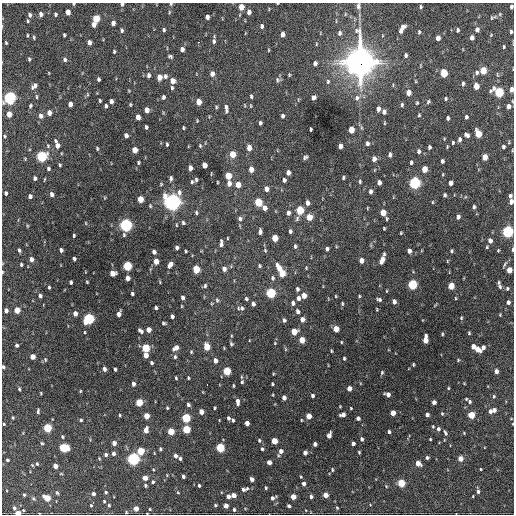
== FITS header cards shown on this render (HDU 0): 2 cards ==
NAXIS1  =                  512 / Axis length
NAXIS2  =                  512 / Axis length

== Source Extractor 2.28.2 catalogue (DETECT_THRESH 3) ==
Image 512 x 512 px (HDU 0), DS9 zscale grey, 1 PNG px = 1 image px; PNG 516 x 516 px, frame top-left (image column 1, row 512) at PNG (2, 3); no overlay
Background 1420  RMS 34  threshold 103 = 3 sigma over >= 5 px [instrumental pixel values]
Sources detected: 451; all 451 listed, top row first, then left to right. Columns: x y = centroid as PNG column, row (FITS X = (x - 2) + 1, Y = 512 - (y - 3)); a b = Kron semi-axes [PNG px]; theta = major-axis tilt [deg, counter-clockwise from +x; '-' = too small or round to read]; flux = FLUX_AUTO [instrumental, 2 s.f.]
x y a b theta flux
73 4 3 3 - 2.6e+03
122 4 3 3 - 4.8e+03
171 4 4 3 - 3.3e+03
358 6 9 5 -83 6.5e+03
511 6 4 3 - 5.6e+03
241 7 5 4 - 3.3e+04
420 7 5 3 - 3.3e+03
68 12 5 4 - 1.7e+04
169 12 5 3 - 2.2e+03
249 12 5 4 - 1.1e+04
41 14 5 4 - 8.8e+03
55 14 4 3 - 3.7e+03
345 14 5 3 - 2.0e+03
500 14 5 5 - 3.1e+03
30 15 5 4 - 7.0e+03
207 17 4 4 - 9.7e+03
491 18 6 5 - 3.1e+03
96 19 5 4 - 6.1e+04
28 21 4 3 - 2.7e+03
113 23 5 4 - 1.1e+04
94 24 5 4 - 1.4e+04
262 26 5 4 - 5.5e+03
402 27 6 4 36 1.3e+04
122 30 5 4 - 4.3e+03
164 30 4 3 - 3.5e+03
458 30 4 3 - 4.4e+03
477 30 5 4 - 1.1e+04
400 31 5 4 - 9.1e+03
419 32 5 4 - 3.0e+03
511 32 4 3 - 3.6e+03
339 33 6 5 - 5.5e+03
282 34 5 4 - 1.4e+04
27 35 4 2 - 2.2e+03
64 35 4 3 - 3.6e+03
491 35 4 3 - 1.9e+03
34 37 5 3 - 2.9e+03
438 38 5 4 - 1.4e+04
472 38 5 4 - 1.1e+04
214 41 6 4 -88 4.7e+03
89 42 5 4 - 1.2e+04
199 42 3 2 - 3.0e+03
6 43 4 3 - 2.6e+03
316 44 5 3 - 1.9e+03
504 47 4 3 - 2.6e+03
182 49 5 4 - 9.3e+03
269 50 4 3 - 1.9e+03
114 52 4 3 - 3.0e+03
406 55 5 4 - 4.4e+03
170 56 5 3 - 4.0e+03
29 59 4 3 - 3.2e+03
65 59 5 4 - 5.4e+03
360 62 13 11 87 3.0e+06
315 63 5 4 - 8.9e+03
483 70 5 4 - 5.0e+04
477 72 6 5 - 6.0e+03
49 73 4 3 - 1.4e+03
444 73 6 4 -88 6.6e+04
212 74 5 4 - 1.3e+04
148 75 6 4 -85 6.8e+03
289 75 3 3 - 2.4e+03
165 76 6 5 - 6.0e+03
159 77 5 4 - 2.2e+04
98 79 4 3 - 4.4e+03
277 80 8 6 83 5.6e+03
172 81 5 4 - 2.0e+04
328 81 6 5 - 4.2e+03
415 81 5 3 - 1.9e+03
463 84 5 3 - 4.3e+03
34 86 7 4 47 9.2e+03
476 86 5 4 - 2.9e+04
172 88 5 3 - 3.2e+03
511 89 5 3 - 1.2e+04
499 92 6 5 - 1.8e+05
408 93 5 4 - 2.0e+04
87 94 5 3 - 2.1e+03
251 96 4 3 - 3.3e+03
36 97 7 3 -90 3.0e+03
163 97 5 4 - 5.3e+03
314 97 5 4 - 6.9e+03
9 98 6 5 - 5.2e+05
357 98 9 7 57 9.9e+03
446 99 4 4 - 2.8e+03
100 101 3 3 - 2.7e+03
111 101 4 4 - 8.8e+03
199 102 5 4 - 2.5e+04
428 102 5 4 - 3.2e+03
417 103 3 2 - 2.4e+03
70 104 5 4 - 1.3e+04
130 104 4 3 - 2.5e+03
402 105 5 4 - 3.4e+03
30 106 4 3 - 3.2e+03
106 106 4 3 - 4.1e+03
508 106 5 4 - 1.1e+04
216 107 5 4 - 2.9e+03
226 109 10 4 -85 8.0e+03
378 109 5 4 - 9.5e+03
147 110 5 4 - 1.9e+04
384 112 5 4 - 8.7e+03
49 113 5 4 - 1.7e+04
9 114 5 4 - 2.3e+04
419 115 4 3 - 2.5e+03
41 116 6 5 - 1.1e+04
282 116 4 3 - 6.6e+03
138 117 5 4 - 1.8e+04
466 117 4 3 - 4.0e+03
448 118 4 3 - 4.2e+03
197 121 4 3 - 2.1e+03
260 123 4 3 - 4.5e+03
384 123 5 3 - 2.1e+03
146 127 4 3 - 4.2e+03
183 128 4 2 - 2.3e+03
362 128 6 4 -70 3.0e+03
310 129 4 3 - 2.9e+03
351 130 5 4 - 3.3e+04
478 134 6 4 -78 5.7e+04
126 135 5 4 - 1.0e+04
467 135 6 4 -37 6.9e+03
4 136 4 3 - 2.3e+03
460 139 6 4 85 5.9e+03
509 142 5 3 - 2.0e+03
367 143 6 4 -87 6.2e+03
453 143 3 3 - 2.6e+03
167 144 4 3 - 3.2e+03
57 145 10 4 -71 1.7e+04
48 146 5 5 - 2.8e+03
200 146 5 4 - 2.7e+03
340 146 5 4 - 1.3e+04
429 147 4 3 - 4.8e+03
503 147 4 3 - 4.7e+03
97 148 5 3 - 3.0e+03
249 148 5 4 - 2.0e+04
135 150 5 4 - 2.9e+04
512 150 4 3 - 1.7e+03
419 151 5 4 - 6.2e+03
232 154 5 4 - 3.9e+04
390 155 5 4 - 6.1e+03
41 156 5 5 - 2.9e+05
305 157 5 4 - 5.0e+03
485 157 5 4 - 2.7e+04
374 159 5 4 - 1.2e+04
442 161 4 3 - 5.5e+03
411 162 5 3 - 3.7e+03
138 163 4 3 - 3.1e+03
60 165 4 3 - 2.8e+03
204 165 5 4 - 2.0e+04
190 168 5 4 - 1.3e+04
48 169 4 4 - 4.3e+03
251 169 5 4 - 2.0e+04
424 169 5 4 - 3.3e+04
288 172 5 4 - 1.0e+04
443 174 4 3 - 1.9e+03
228 176 5 4 - 4.7e+04
35 178 4 3 - 5.3e+03
171 178 6 4 89 5.1e+03
343 178 4 3 - 3.5e+03
44 179 4 2 - 1.9e+03
196 180 4 3 - 3.6e+03
284 180 4 4 - 6.5e+03
192 182 6 4 -79 3.5e+03
217 182 3 2 - 1.9e+03
360 182 5 3 - 3.0e+03
379 183 5 4 - 1.1e+04
414 183 6 5 - 4.4e+05
450 183 5 4 - 1.1e+04
229 184 7 5 -86 1.2e+04
238 185 5 4 - 2.4e+04
266 189 5 4 - 1.3e+04
370 191 5 4 - 6.6e+03
6 193 4 3 - 5.1e+03
52 194 4 4 - 8.5e+03
444 195 4 3 - 3.9e+03
30 196 4 4 - 7.7e+03
510 196 5 4 - 5.7e+03
140 199 5 4 - 3.8e+04
511 201 5 4 - 9.4e+03
172 202 7 7 - 1.2e+06
258 202 5 5 - 8.0e+04
432 202 4 3 - 2.0e+03
308 203 5 4 - 1.1e+04
150 206 5 4 - 2.5e+03
474 207 4 3 - 4.8e+03
265 208 5 4 - 1.2e+04
367 208 3 2 - 1.7e+03
300 210 5 4 - 1.1e+05
383 212 5 4 - 3.4e+04
196 213 5 4 - 3.3e+03
288 213 5 4 - 7.6e+03
309 217 5 5 - 3.5e+04
458 217 5 4 - 7.3e+03
240 219 6 6 - 5.8e+03
297 219 7 5 85 4.7e+03
387 219 4 3 - 2.7e+03
86 223 4 3 - 1.6e+03
183 223 5 4 - 4.0e+03
126 225 5 5 - 5.8e+05
176 225 5 3 - 1.9e+03
27 226 5 3 - 2.0e+03
384 228 3 2 - 2.2e+03
290 231 4 3 - 5.2e+03
508 231 5 5 - 4.0e+05
260 232 6 4 88 7.4e+03
401 233 3 2 - 2.1e+03
74 235 3 2 - 3.0e+03
124 235 5 4 - 3.2e+03
227 238 4 2 - 1.8e+03
275 238 5 4 - 4.2e+04
490 241 5 5 - 9.9e+03
221 243 8 4 89 7.5e+03
295 246 5 4 - 4.3e+03
487 247 4 3 - 2.4e+03
176 248 5 3 - 5.9e+03
327 249 4 4 - 5.5e+03
513 249 5 2 - 3.4e+03
19 250 5 4 - 4.8e+03
61 250 4 4 - 7.9e+03
265 250 5 4 - 3.0e+03
498 250 4 3 - 2.3e+03
186 251 3 3 - 2.7e+03
409 251 5 4 - 1.1e+04
451 251 4 3 - 3.5e+03
154 252 4 4 - 7.8e+03
31 259 5 4 - 1.1e+04
74 259 4 3 - 5.0e+03
361 260 5 4 - 1.4e+04
382 260 8 4 65 1.9e+04
156 261 5 4 - 2.6e+04
447 261 5 3 - 1.7e+03
21 264 4 3 - 3.9e+03
170 264 6 4 62 1.3e+04
504 264 10 3 64 4.0e+03
127 266 5 4 - 1.6e+05
259 266 5 4 - 3.4e+03
279 268 10 5 -66 2.7e+04
306 268 4 3 - 2.1e+03
196 269 5 4 - 7.9e+04
224 269 6 5 - 1.0e+04
509 270 5 4 - 3.2e+04
2 272 4 2 - 2.1e+03
112 273 5 5 - 2.6e+04
282 273 5 4 - 5.0e+04
127 278 5 4 - 1.6e+04
272 278 6 5 - 4.9e+03
71 282 4 3 - 4.9e+03
87 282 3 2 - 2.1e+03
160 282 5 3 - 2.1e+03
412 285 5 5 - 2.0e+05
205 286 6 4 86 4.2e+03
451 286 5 4 - 4.9e+04
49 287 3 3 - 2.9e+03
500 287 9 6 -71 6.3e+03
507 288 6 5 - 4.0e+03
297 289 5 4 - 5.5e+03
387 291 4 2 - 1.7e+03
271 293 5 5 - 2.0e+05
132 294 4 3 - 4.2e+03
40 296 5 4 - 6.6e+03
304 296 5 4 - 2.1e+04
336 296 4 3 - 1.9e+03
359 296 4 3 - 2.5e+03
183 297 4 3 - 7.3e+03
298 298 6 5 - 8.0e+03
455 298 4 3 - 1.7e+03
246 299 4 4 - 3.8e+03
379 299 7 4 -21 4.8e+03
217 300 7 5 -88 4.1e+03
394 302 5 4 - 9.1e+03
508 302 5 4 - 6.9e+03
212 303 5 3 - 2.0e+03
293 303 5 4 - 6.5e+03
253 304 4 4 - 6.7e+03
342 304 5 4 - 2.7e+03
156 308 4 3 - 5.3e+03
242 308 7 6 - 6.4e+03
377 309 4 3 - 2.1e+03
6 310 4 4 - 9.3e+03
17 310 5 4 - 3.5e+04
298 311 6 4 -77 7.1e+03
75 313 4 4 - 1.3e+04
119 314 5 4 - 1.2e+04
500 315 3 3 - 2.0e+03
172 316 4 3 - 6.0e+03
461 318 4 4 - 2.5e+03
89 319 5 5 - 3.0e+05
302 319 5 4 - 1.3e+04
284 320 5 4 - 4.9e+03
164 323 4 3 - 3.7e+03
336 329 5 4 - 3.4e+04
149 330 4 4 - 2.0e+04
140 331 6 4 -40 6.6e+03
294 331 5 5 - 3.9e+04
469 333 3 3 - 2.6e+03
442 334 4 3 - 2.5e+03
425 339 8 4 87 2.7e+04
302 340 5 4 - 3.6e+04
341 342 3 3 - 2.0e+03
275 343 4 4 - 2.1e+03
231 344 4 3 - 3.6e+03
17 345 4 4 - 5.3e+03
473 346 4 4 - 1.5e+04
207 347 5 4 - 5.4e+04
483 347 6 4 55 7.6e+03
146 348 5 4 - 1.1e+05
176 348 6 5 - 1.5e+04
285 349 6 4 -72 2.6e+03
477 349 6 4 -47 2.2e+04
331 351 4 3 - 2.3e+03
191 352 5 4 - 2.5e+03
146 355 5 4 - 1.8e+04
33 357 4 4 - 2.0e+04
175 357 6 4 -77 4.1e+03
344 358 3 3 - 3.2e+03
45 360 6 4 -72 2.8e+03
458 360 4 3 - 2.1e+03
215 361 4 4 - 1.5e+04
151 363 4 3 - 4.8e+03
413 365 3 2 - 2.6e+03
3 367 4 3 - 4.6e+03
104 369 4 3 - 7.7e+03
115 369 4 3 - 4.3e+03
227 371 5 4 - 8.9e+04
496 371 4 4 - 9.6e+03
382 372 5 4 - 3.0e+03
273 374 5 3 - 1.9e+03
176 378 4 3 - 2.8e+03
188 378 3 3 - 2.4e+03
242 382 6 4 73 3.9e+03
464 383 4 2 - 1.6e+03
133 384 5 4 - 8.0e+03
207 384 2 2 - 1.6e+03
272 384 3 3 - 2.9e+03
233 386 3 2 - 2.3e+03
349 388 4 4 - 1.6e+04
448 388 4 3 - 2.2e+03
19 389 4 2 - 3.0e+03
80 391 4 3 - 2.1e+03
41 393 3 2 - 1.9e+03
388 394 5 4 - 1.2e+04
312 396 4 3 - 5.1e+03
494 396 6 4 89 3.3e+03
284 398 4 4 - 1.1e+04
466 399 3 3 - 2.1e+03
139 402 5 4 - 7.5e+04
237 402 7 4 -85 9.8e+03
434 402 4 4 - 1.1e+04
469 402 5 4 - 3.9e+03
188 405 4 4 - 5.7e+03
340 406 3 2 - 1.8e+03
167 408 4 3 - 2.5e+03
214 408 3 2 - 2.4e+03
351 408 3 2 - 2.0e+03
494 410 4 4 - 1.0e+04
38 411 5 3 - 4.1e+03
490 411 5 4 - 6.9e+03
201 412 4 4 - 2.0e+04
393 413 4 4 - 1.9e+04
427 414 4 4 - 7.9e+03
442 414 5 4 - 2.8e+03
120 415 4 3 - 2.4e+03
343 415 5 4 - 1.2e+04
471 415 5 4 - 5.5e+04
146 416 4 4 - 3.2e+04
309 416 5 4 - 2.6e+04
13 418 4 3 - 2.4e+03
186 418 5 4 - 1.4e+05
228 418 4 3 - 4.9e+03
358 418 4 3 - 6.6e+03
81 420 4 3 - 3.3e+03
233 420 4 3 - 3.7e+03
301 420 4 2 - 1.5e+03
247 423 4 4 - 1.4e+04
4 424 3 3 - 2.5e+03
433 426 4 3 - 2.4e+03
47 428 5 4 - 1.2e+05
186 429 5 4 - 8.8e+04
438 429 5 4 - 5.9e+03
146 430 5 4 - 1.7e+04
171 431 5 4 - 5.4e+04
389 432 3 3 - 4.1e+03
445 433 7 4 -66 4.5e+03
329 435 5 4 - 1.4e+04
62 437 4 3 - 3.0e+03
362 439 4 3 - 5.6e+03
430 439 3 2 - 2.3e+03
259 440 5 3 - 3.1e+03
274 441 5 4 - 4.0e+04
42 443 5 4 - 2.8e+03
114 443 4 4 - 1.4e+04
353 443 4 4 - 8.2e+03
315 444 4 4 - 8.2e+03
64 448 5 5 - 1.5e+05
220 448 5 4 - 1.5e+05
160 449 4 3 - 3.2e+03
262 449 4 3 - 3.8e+03
141 451 5 4 - 8.2e+04
281 451 5 5 - 1.1e+04
359 452 3 3 - 2.3e+03
305 453 4 4 - 1.1e+04
106 454 5 4 - 5.2e+03
113 454 5 4 - 7.5e+03
175 456 4 4 - 7.7e+03
180 458 4 3 - 4.5e+03
427 458 4 3 - 4.3e+03
133 459 5 5 - 5.4e+05
460 459 4 4 - 2.4e+04
7 460 3 3 - 4.4e+03
269 462 4 4 - 1.2e+04
418 463 5 4 - 1.9e+04
37 464 4 3 - 3.1e+03
32 465 4 3 - 2.1e+03
55 466 4 4 - 1.6e+04
480 469 3 2 - 2.0e+03
332 470 5 3 - 2.7e+03
183 476 4 3 - 5.3e+03
301 477 3 3 - 2.1e+03
145 478 4 4 - 2.1e+04
252 479 4 4 - 1.0e+04
153 482 4 4 - 3.7e+03
401 483 5 4 - 7.8e+04
304 484 4 4 - 8.6e+03
145 485 3 3 - 3.6e+03
199 485 3 3 - 3.1e+03
266 488 4 3 - 2.8e+03
243 489 5 5 - 4.6e+03
247 489 5 4 - 3.2e+03
478 491 5 4 - 5.0e+03
106 492 4 3 - 3.8e+03
57 493 5 4 - 3.1e+03
178 493 4 3 - 1.8e+03
93 494 4 3 - 8.0e+03
24 495 4 3 - 2.5e+03
233 495 4 4 - 1.6e+04
325 495 4 4 - 2.1e+04
228 496 4 4 - 1.1e+04
473 496 4 2 - 1.7e+03
293 497 4 4 - 2.5e+04
311 497 4 4 - 5.9e+03
47 498 5 4 - 4.6e+04
273 498 7 4 32 7.0e+03
104 501 4 3 - 2.7e+03
91 505 5 4 - 2.3e+03
109 505 5 3 - 3.0e+03
215 505 3 3 - 3.3e+03
226 506 4 4 - 1.2e+04
289 506 4 3 - 4.5e+03
14 508 4 3 - 4.5e+03
337 508 4 3 - 2.3e+03
136 509 4 4 - 1.8e+04
150 509 4 4 - 1.8e+03
234 510 5 4 - 4.6e+03
126 512 4 3 - 2.3e+03
18 513 4 3 - 3.4e+04
At the frame edge (FLAGS 8, measured only in part): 15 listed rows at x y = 73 4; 122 4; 171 4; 358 6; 511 6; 511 89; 9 98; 508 106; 512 150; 511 201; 508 231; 513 249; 2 272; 3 367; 18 513